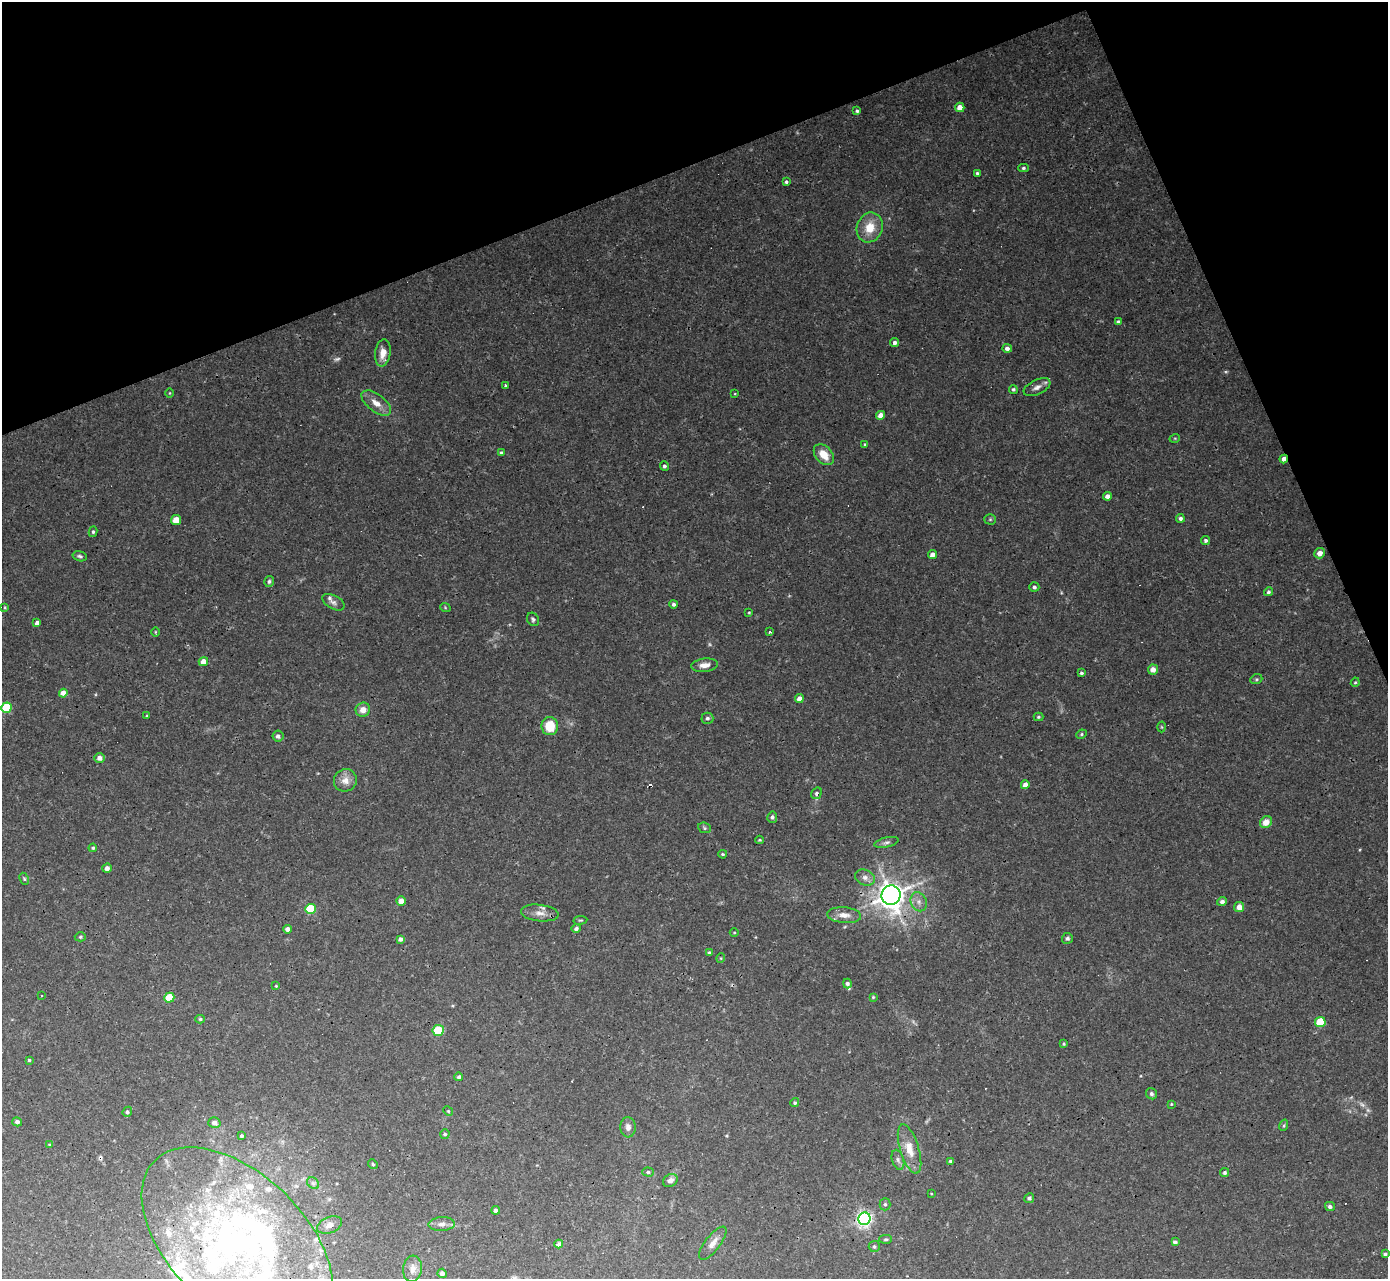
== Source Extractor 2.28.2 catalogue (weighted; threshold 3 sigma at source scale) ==
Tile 3 of 4 x 4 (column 3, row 1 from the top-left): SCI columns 2775-4160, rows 4110-5386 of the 5547 x 5534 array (HDU 1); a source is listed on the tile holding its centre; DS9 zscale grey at full resolution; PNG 1390 x 1281 px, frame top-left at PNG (2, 2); each listed source drawn as its Kron ellipse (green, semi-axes under 4 px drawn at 4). Shown black and unused: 19% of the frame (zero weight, under 3 of 4 exposures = <1% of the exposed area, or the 3 px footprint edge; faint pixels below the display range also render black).
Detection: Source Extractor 2.28.2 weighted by HDU 2 'WHT'; one run over the whole footprint, this tile lists its part. Background 0.0301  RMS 0.0024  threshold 0.0108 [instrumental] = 3 sigma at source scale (4.5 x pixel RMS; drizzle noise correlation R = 1.50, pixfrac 1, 0.05/0.05 arcsec/px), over >= 5 px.
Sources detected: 164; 4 too faint to see at this stretch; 1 inside a brighter object's white glare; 3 cosmic-ray / hot-pixel residue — neither listed nor drawn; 16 inside a brighter listed object's ellipse — not listed separately; the other 140 listed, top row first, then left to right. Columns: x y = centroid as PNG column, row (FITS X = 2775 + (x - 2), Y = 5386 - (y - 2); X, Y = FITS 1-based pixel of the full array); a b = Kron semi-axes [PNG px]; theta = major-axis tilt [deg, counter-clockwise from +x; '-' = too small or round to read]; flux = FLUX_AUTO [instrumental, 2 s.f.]
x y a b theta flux
960 107 5 4 - 2.1
857 111 4 4 - 0.41
1023 168 5 4 - 0.45
977 173 4 4 - 0.4
786 182 4 3 - 0.45
870 227 15 13 71 4.8
1118 322 4 3 - 0.57
895 342 4 4 - 0.75
1007 348 4 4 - 1
383 353 13 7 82 2.6
505 385 3 3 - 1.6
1037 387 14 7 25 1.4
1013 389 5 4 - 0.44
170 393 4 3 - 0.19
735 394 3 2 - 0.24
376 403 17 8 -38 2.5
881 415 4 4 - 2.2
1175 438 5 3 - 0.22
865 445 4 3 - 0.3
501 453 4 3 - 0.34
824 455 12 8 -48 3.8
1284 459 4 3 - 1.7
664 466 5 4 - 0.51
1107 496 4 4 - 1.2
1180 518 4 4 - 0.71
990 519 5 5 - 0.39
176 520 5 5 - 3.7
93 532 5 4 - 0.41
1206 540 4 4 - 0.57
1319 553 5 5 - 1.9
932 555 4 4 - 1.3
80 556 7 5 -16 0.56
269 581 5 5 - 0.5
1034 587 5 4 - 0.55
1268 592 4 4 - 0.52
333 602 12 6 -29 0.93
674 604 4 4 - 0.63
5 607 4 3 - 0.24
445 607 5 3 - 0.24
749 612 3 2 - 0.21
533 619 7 5 -59 0.53
37 623 4 4 - 0.9
155 632 4 3 - 0.2
769 632 3 3 - 3.8
203 661 5 4 - 2.2
704 665 13 6 7 1.9
1153 669 5 5 - 1.7
1081 673 4 3 - 0.48
1256 679 6 5 - 0.37
1355 682 5 4 - 0.29
63 693 4 4 - 3.4
799 699 4 4 - 1.6
7 708 5 5 - 14
363 710 7 7 - 2
147 716 3 3 - 0.23
1038 717 5 4 - 0.35
707 718 6 5 - 0.57
550 726 9 8 - 6.1
1162 727 5 3 - 0.26
1081 734 5 4 - 0.37
278 736 5 5 - 0.8
99 758 5 5 - 1.2
345 780 11 11 - 2.4
1025 785 4 4 - 2.3
816 793 6 5 - 0.43
772 817 6 5 - 0.58
1266 822 6 5 - 2.8
704 828 6 5 - 0.39
760 840 4 3 - 0.25
886 842 12 5 13 0.75
93 848 4 4 - 0.38
723 854 4 3 - 0.29
107 868 5 4 - 1.3
865 877 10 8 -23 1.4
24 879 6 4 -63 0.35
891 895 10 9 - 250
401 901 4 4 - 2.4
1222 901 5 4 - 0.79
919 902 10 8 -67 1.4
1239 907 5 5 - 2
310 909 5 5 - 13
540 913 19 8 -6 2.2
844 915 17 8 -5 2.2
580 920 7 3 8 0.29
576 928 4 4 - 0.64
288 929 4 4 - 1.3
734 933 4 3 - 0.23
80 937 5 4 - 0.36
1067 938 5 5 - 0.68
400 939 4 4 - 0.83
709 953 4 3 - 0.39
721 958 5 3 - 0.21
847 983 5 4 - 0.54
276 986 3 3 - 0.19
42 995 3 3 - 1.1
873 997 4 4 - 0.26
169 998 5 5 - 7.9
200 1019 5 4 - 0.4
1320 1022 5 5 - 12
438 1031 6 5 - 11
1064 1044 4 3 - 0.29
29 1060 4 4 - 0.34
459 1077 4 4 - 0.49
1151 1094 6 5 - 0.53
795 1103 4 4 - 0.45
1171 1104 3 3 - 0.21
448 1111 5 4 - 0.29
127 1112 5 4 - 0.51
17 1122 5 4 - 0.88
214 1123 6 5 - 1
1284 1125 6 3 72 0.33
628 1127 10 8 -87 1.3
445 1134 5 4 - 0.44
242 1136 3 3 - 0.47
49 1145 4 4 - 0.2
910 1149 25 9 -73 4.2
898 1160 10 6 -74 0.78
950 1161 4 3 - 0.4
373 1164 5 4 - 0.34
648 1172 5 4 - 0.52
1225 1172 5 4 - 0.51
670 1180 8 6 30 1.4
313 1183 7 5 -44 0.52
931 1193 3 2 - 0.18
1029 1198 5 4 - 0.59
885 1204 6 5 - 0.51
1330 1206 5 4 - 0.65
496 1210 4 4 - 1
864 1219 6 6 - 75
442 1224 13 7 3 1.3
330 1225 13 8 20 1.4
886 1239 6 4 0 0.38
237 1241 115 67 -44 120
1175 1242 4 3 - 0.61
713 1243 20 7 52 2
559 1244 4 4 - 1.8
874 1246 6 5 - 0.45
1385 1254 4 4 - 0.54
412 1269 13 9 83 1.9
442 1273 5 4 - 0.83
Overlapping masked pixels (flux is a lower limit): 1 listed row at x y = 1284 459